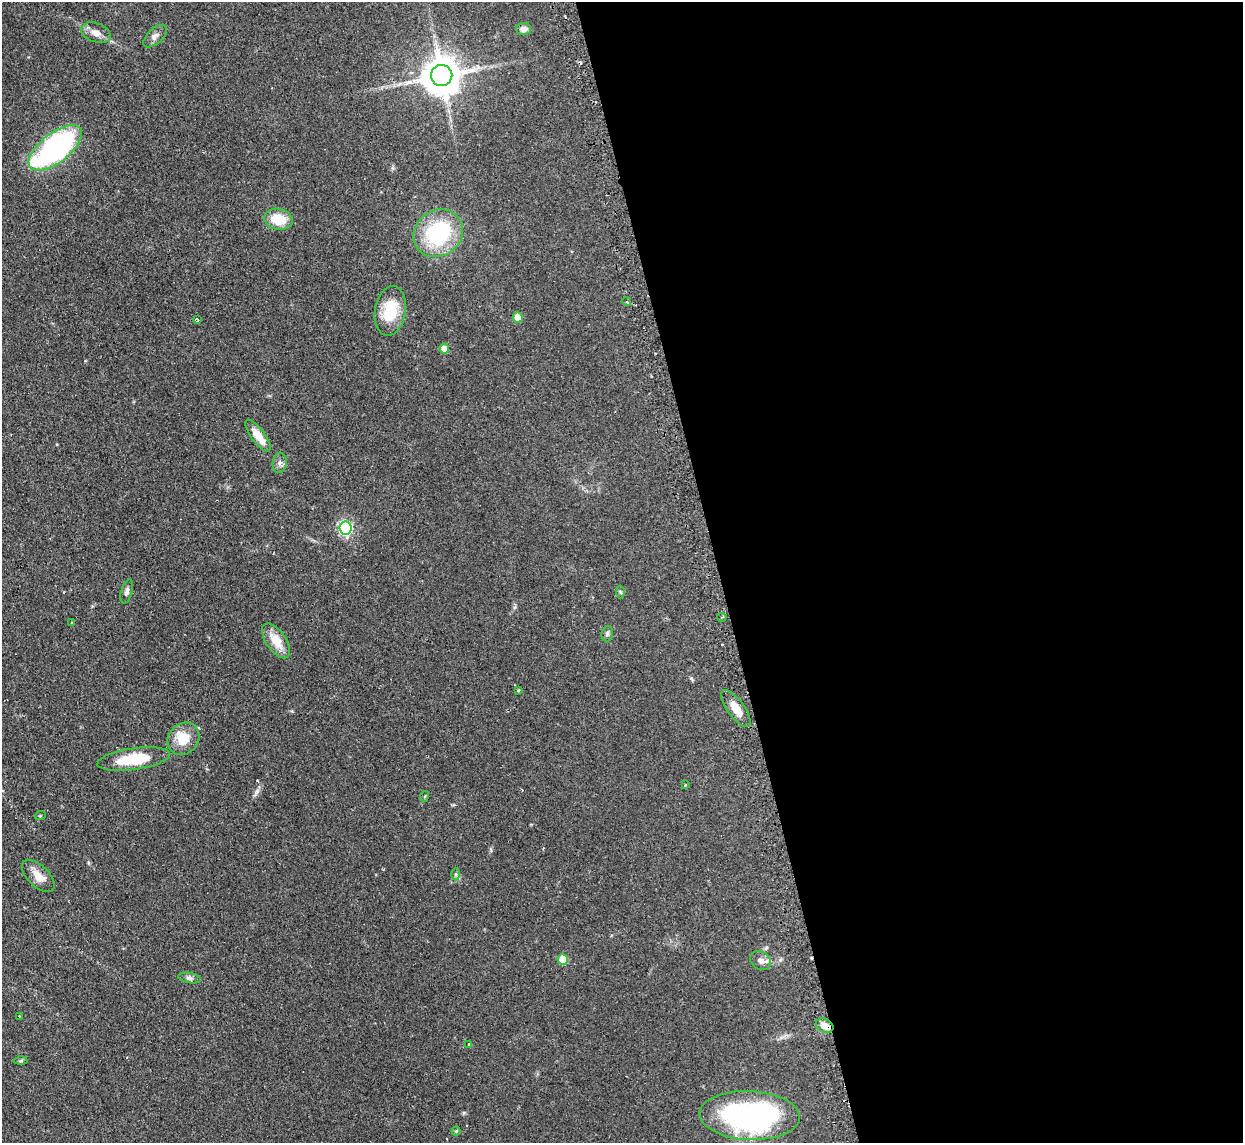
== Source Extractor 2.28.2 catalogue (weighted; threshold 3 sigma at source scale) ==
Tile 8 of 4 x 4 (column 4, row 2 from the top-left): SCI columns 3756-4996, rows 2442-3582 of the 5029 x 5001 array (HDU 1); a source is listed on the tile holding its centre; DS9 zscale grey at full resolution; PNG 1245 x 1145 px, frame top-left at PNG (2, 2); each listed source drawn as its Kron ellipse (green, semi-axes under 4 px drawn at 4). Shown black and unused: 42% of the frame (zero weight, under 2 of 3 exposures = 4% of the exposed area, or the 3 px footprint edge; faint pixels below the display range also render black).
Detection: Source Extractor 2.28.2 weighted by HDU 2 'WHT'; one run over the whole footprint, this tile lists its part. Background 0.095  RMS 0.0059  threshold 0.0263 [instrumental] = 3 sigma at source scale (4.5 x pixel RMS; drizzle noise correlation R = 1.50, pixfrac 1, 0.05/0.05 arcsec/px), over >= 5 px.
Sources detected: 42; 3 cosmic-ray / hot-pixel residue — neither listed nor drawn; the other 39 listed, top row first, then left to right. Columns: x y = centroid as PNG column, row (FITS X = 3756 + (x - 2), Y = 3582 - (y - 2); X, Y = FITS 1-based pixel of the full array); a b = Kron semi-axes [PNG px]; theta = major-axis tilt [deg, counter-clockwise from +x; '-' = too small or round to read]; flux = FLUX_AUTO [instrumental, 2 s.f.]
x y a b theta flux
524 29 7 6 - 3.4
96 33 15 9 -20 4.5
155 36 14 7 42 2.7
442 75 10 10 - 1500
55 148 32 14 38 110
278 219 14 10 -9 13
438 233 26 22 36 50
627 301 5 3 - 1
390 311 25 15 80 20
518 317 5 5 - 7.8
198 320 4 3 - 0.71
444 349 5 4 - 7.8
258 436 19 7 -54 8.1
280 463 10 7 83 2.4
346 528 6 6 - 93
127 591 12 5 75 2
620 592 6 4 -88 0.76
722 617 4 3 - 0.64
72 622 4 3 - 0.55
607 634 8 5 75 1.3
276 641 20 10 -56 9.5
518 690 3 2 - 0.79
736 708 22 8 -54 7.8
184 739 17 14 49 12
134 759 36 10 8 24
685 785 3 3 - 0.87
425 796 5 3 - 0.53
40 816 5 3 - 0.52
455 874 6 4 -89 0.83
38 876 20 10 -45 7
563 959 5 5 - 17
760 961 11 8 -34 3
190 978 11 5 -11 1.7
19 1016 3 2 - 0.7
825 1026 9 6 -25 4.7
469 1044 2 2 - 0.36
21 1061 6 4 2 0.79
750 1115 50 24 -2 140
456 1131 4 4 - 0.62
Overlapping masked pixels (flux is a lower limit): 1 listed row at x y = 825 1026
Unlisted compact peaks at least as high as the median listed source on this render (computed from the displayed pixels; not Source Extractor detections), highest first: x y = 257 791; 691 678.